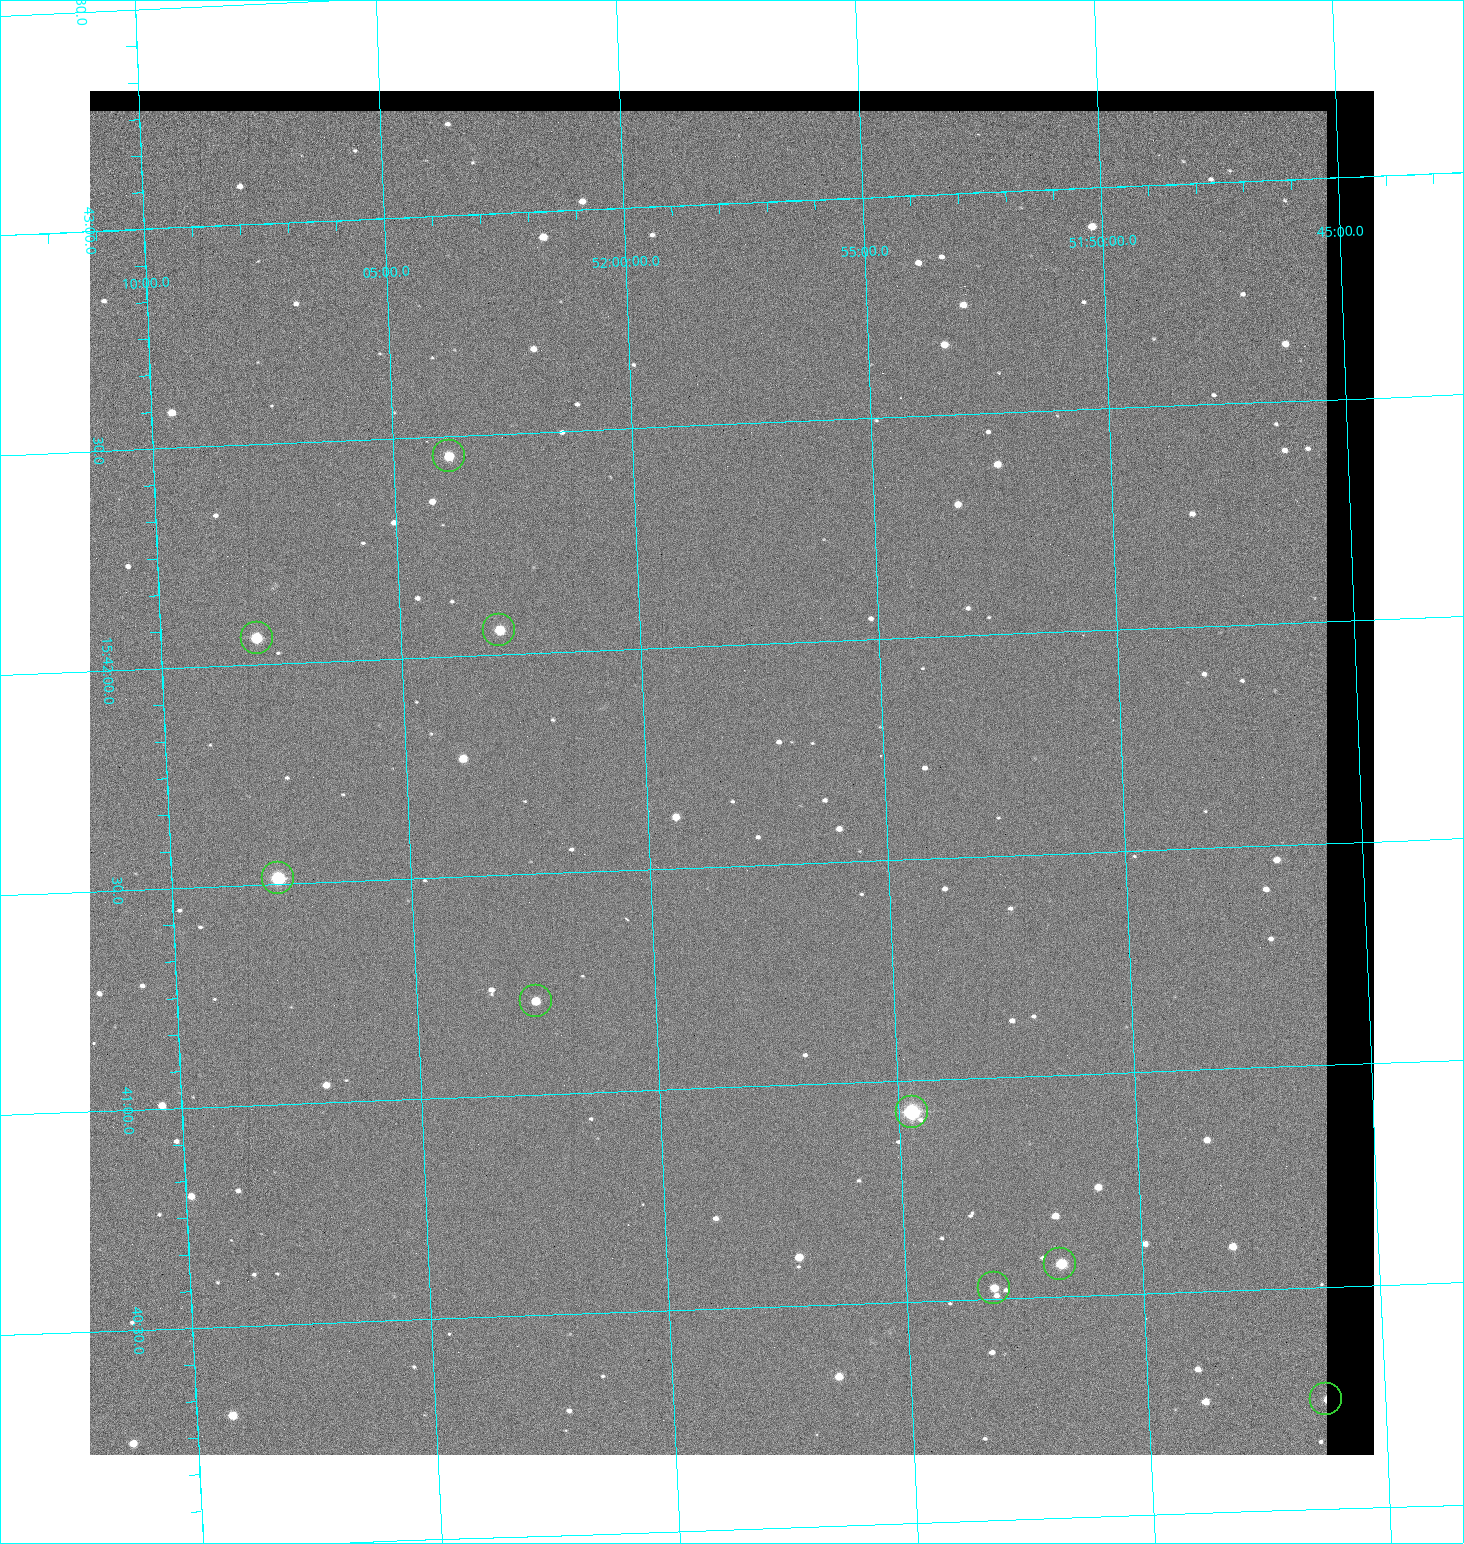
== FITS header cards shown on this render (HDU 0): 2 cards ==
NAXIS1  =                 1284 / length of data axis 1
NAXIS2  =                 1364 / length of data axis 2

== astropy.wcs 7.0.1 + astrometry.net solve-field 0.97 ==
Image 1284 x 1364 px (HDU 0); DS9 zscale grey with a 90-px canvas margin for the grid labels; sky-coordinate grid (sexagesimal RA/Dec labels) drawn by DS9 from the SOLVED WCS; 9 Tycho-2 reference stars matched to detected sources circled (green)
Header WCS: RA---TAN/DEC--TAN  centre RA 15:41:43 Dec +51:58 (235.43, +51.97 deg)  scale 1.26 arcsec/px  FOV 26.9' x 28.5'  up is +92 deg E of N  parity flipped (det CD > 0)
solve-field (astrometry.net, Tycho-2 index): VERIFIED the header's WCS against the Tycho-2 star catalogue (8 matches, 0 conflicts) and refined it, rather than solving blind
Solved WCS: RA---TAN-SIP/DEC--TAN-SIP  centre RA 15:41:43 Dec +51:58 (235.43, +51.97 deg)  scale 1.26 arcsec/px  FOV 26.9' x 28.5'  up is +92 deg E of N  parity flipped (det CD > 0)
The solver's refit moves the header's centre by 0.8 arcsec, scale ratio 1.002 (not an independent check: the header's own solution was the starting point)
Tycho-2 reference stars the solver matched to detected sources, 9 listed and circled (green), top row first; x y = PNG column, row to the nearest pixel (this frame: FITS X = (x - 90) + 1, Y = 1364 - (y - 91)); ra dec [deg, ICRS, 3 dp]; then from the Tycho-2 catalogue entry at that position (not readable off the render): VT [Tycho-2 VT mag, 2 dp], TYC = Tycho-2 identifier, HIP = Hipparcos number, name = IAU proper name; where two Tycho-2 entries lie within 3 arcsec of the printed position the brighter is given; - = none
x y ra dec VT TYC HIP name
449 456 235.614 +52.064 11.61 3489-1132-1 - -
499 630 235.514 +52.049 11.19 3489-1407-1 - -
257 638 235.515 +52.133 11.12 3489-1380-1 - -
278 878 235.378 +52.130 9.31 3489-1322-1 76850 -
536 1001 235.303 +52.042 11.52 3489-958-1 - -
912 1112 235.232 +51.912 9.59 3489-824-1 - -
1060 1264 235.143 +51.862 10.97 3489-1016-1 - -
994 1288 235.131 +51.886 12.29 3489-908-1 - -
1326 1399 235.062 +51.771 11.53 3489-1453-1 - -